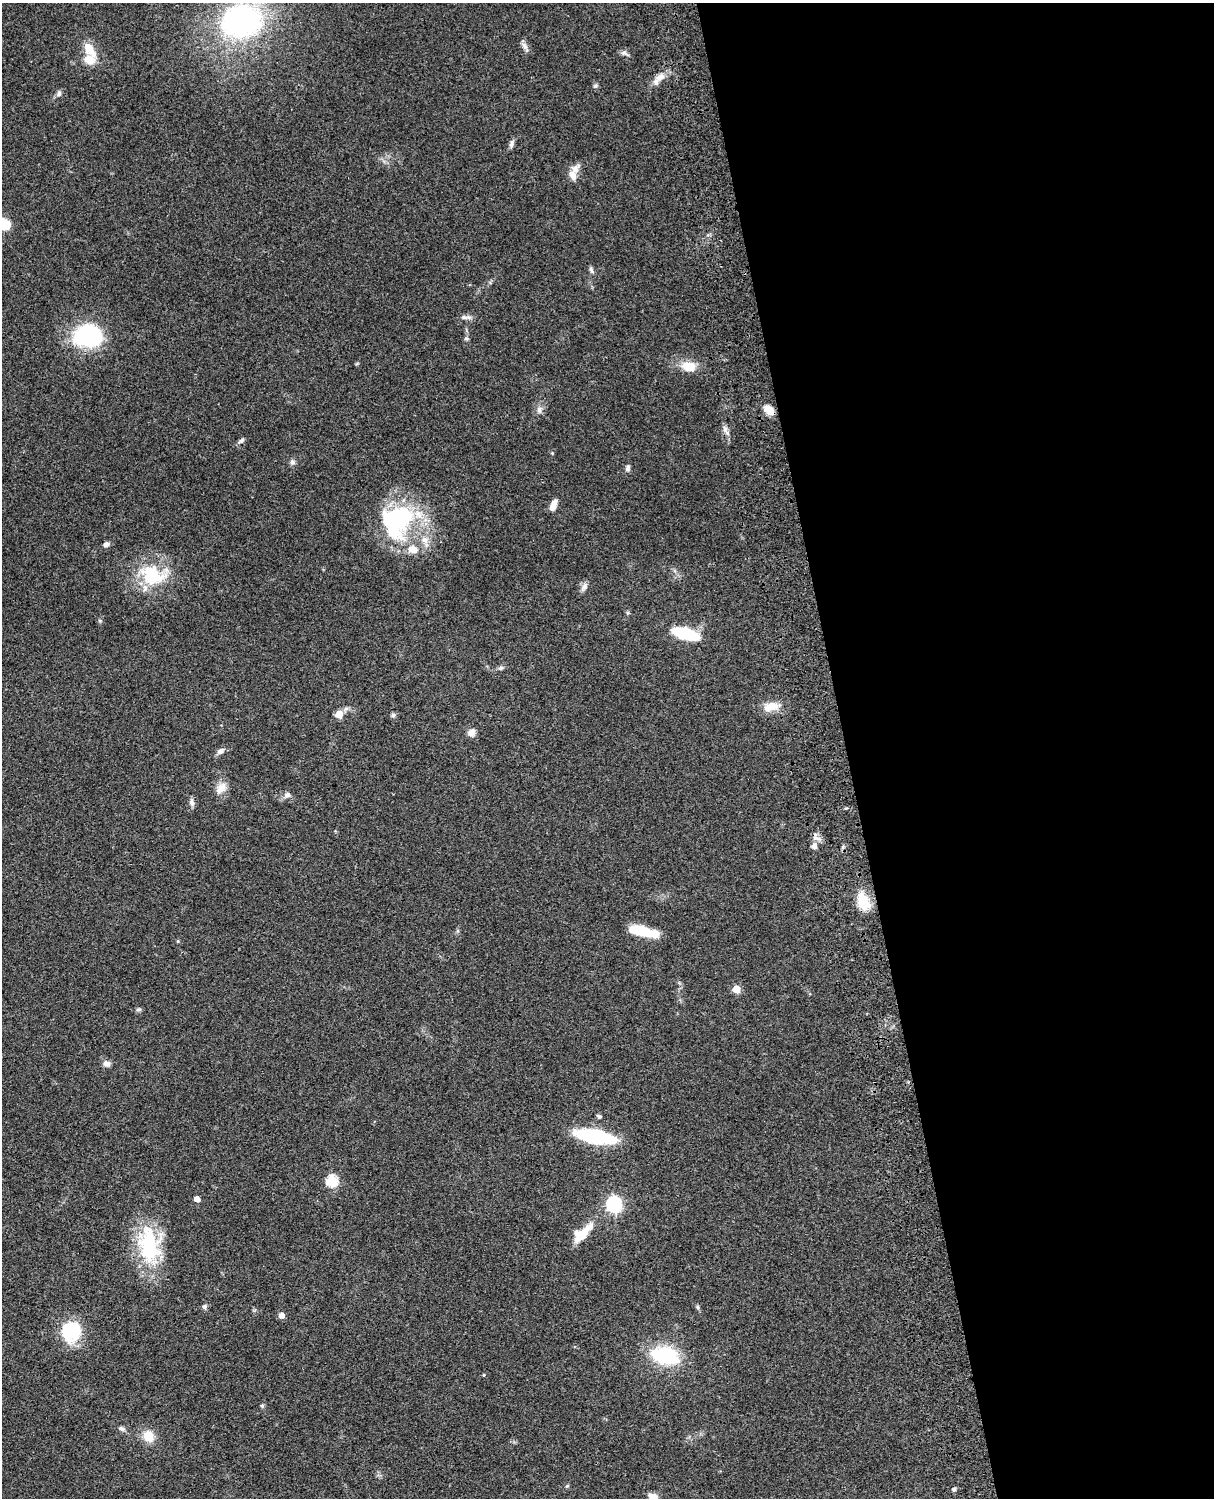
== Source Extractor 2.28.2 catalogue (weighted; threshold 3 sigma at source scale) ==
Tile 8 of 4 x 3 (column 4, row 2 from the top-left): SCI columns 3759-4970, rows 1773-3268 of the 5089 x 4927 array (HDU 1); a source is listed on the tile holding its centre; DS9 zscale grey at full resolution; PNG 1216 x 1500 px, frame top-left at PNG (2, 3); no overlay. Shown black and unused: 30% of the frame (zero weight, under 3 of 4 exposures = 6% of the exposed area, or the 3 px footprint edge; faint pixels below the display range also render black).
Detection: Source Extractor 2.28.2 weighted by HDU 2 'WHT'; one run over the whole footprint, this tile lists its part. Background 0.0798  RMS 0.0058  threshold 0.0262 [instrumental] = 3 sigma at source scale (4.5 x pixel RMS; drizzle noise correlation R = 1.50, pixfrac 1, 0.05/0.05 arcsec/px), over >= 5 px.
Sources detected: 69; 3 inside a brighter object's white glare — not listed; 3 inside a brighter listed object's ellipse — not listed separately; the other 63 listed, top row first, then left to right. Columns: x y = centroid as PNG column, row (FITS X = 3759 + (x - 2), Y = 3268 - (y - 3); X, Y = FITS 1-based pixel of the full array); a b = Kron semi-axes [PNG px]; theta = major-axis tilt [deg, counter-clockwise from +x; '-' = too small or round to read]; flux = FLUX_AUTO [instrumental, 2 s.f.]
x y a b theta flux
241 21 31 24 7 160
524 46 11 7 -56 2.5
90 49 23 11 -57 10
625 53 13 5 -23 1.7
660 77 13 9 32 5.2
595 86 6 5 - 1
59 93 9 6 88 1.5
511 144 11 6 74 1.9
573 175 14 9 -69 4.3
591 270 10 5 -73 1.4
464 317 9 6 -15 1.9
87 336 32 25 3 52
466 338 6 5 - 0.96
688 366 19 13 -9 9.3
539 410 10 8 -90 2.6
769 410 10 7 -43 7.9
725 429 8 5 46 1.6
241 441 9 5 32 1.4
292 462 7 7 - 1.6
628 468 8 5 83 1.8
553 505 15 7 71 3.9
397 518 37 23 12 59
424 540 11 9 -36 4.3
106 544 9 6 23 1.7
413 549 13 10 -9 6.2
152 575 38 26 -20 31
584 587 13 6 57 2.5
686 634 24 9 -16 35
501 668 7 5 21 1.2
771 707 21 11 14 8.1
339 714 5 5 - 12
393 715 6 5 - 1.3
471 732 9 8 - 3.5
221 751 8 6 19 2.6
221 788 17 11 50 5.6
287 795 9 7 -9 2.2
192 802 10 6 -76 2.1
817 838 12 6 -11 2.6
814 846 7 6 - 2.9
863 901 25 13 -71 13
639 930 24 9 -15 19
736 989 5 5 - 13
139 1009 8 5 6 1.1
107 1063 9 7 -23 2.8
599 1116 6 4 -19 1
595 1136 26 8 -11 87
332 1181 6 6 - 51
197 1199 5 4 - 4.5
614 1204 7 6 - 140
583 1233 34 13 43 13
149 1245 45 26 -85 47
205 1307 6 6 - 1.3
697 1307 5 5 - 0.84
282 1315 5 5 - 4.1
72 1331 20 18 56 32
665 1356 29 16 -16 43
484 1375 4 3 - 0.52
262 1405 5 5 - 0.91
122 1429 8 5 -25 1.6
148 1436 12 11 - 9.6
567 1486 5 4 - 0.65
954 1489 5 5 - 0.87
653 1496 13 7 -19 3.5
Isophote crosses this tile's border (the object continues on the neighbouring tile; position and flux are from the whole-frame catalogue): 1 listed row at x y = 653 1496